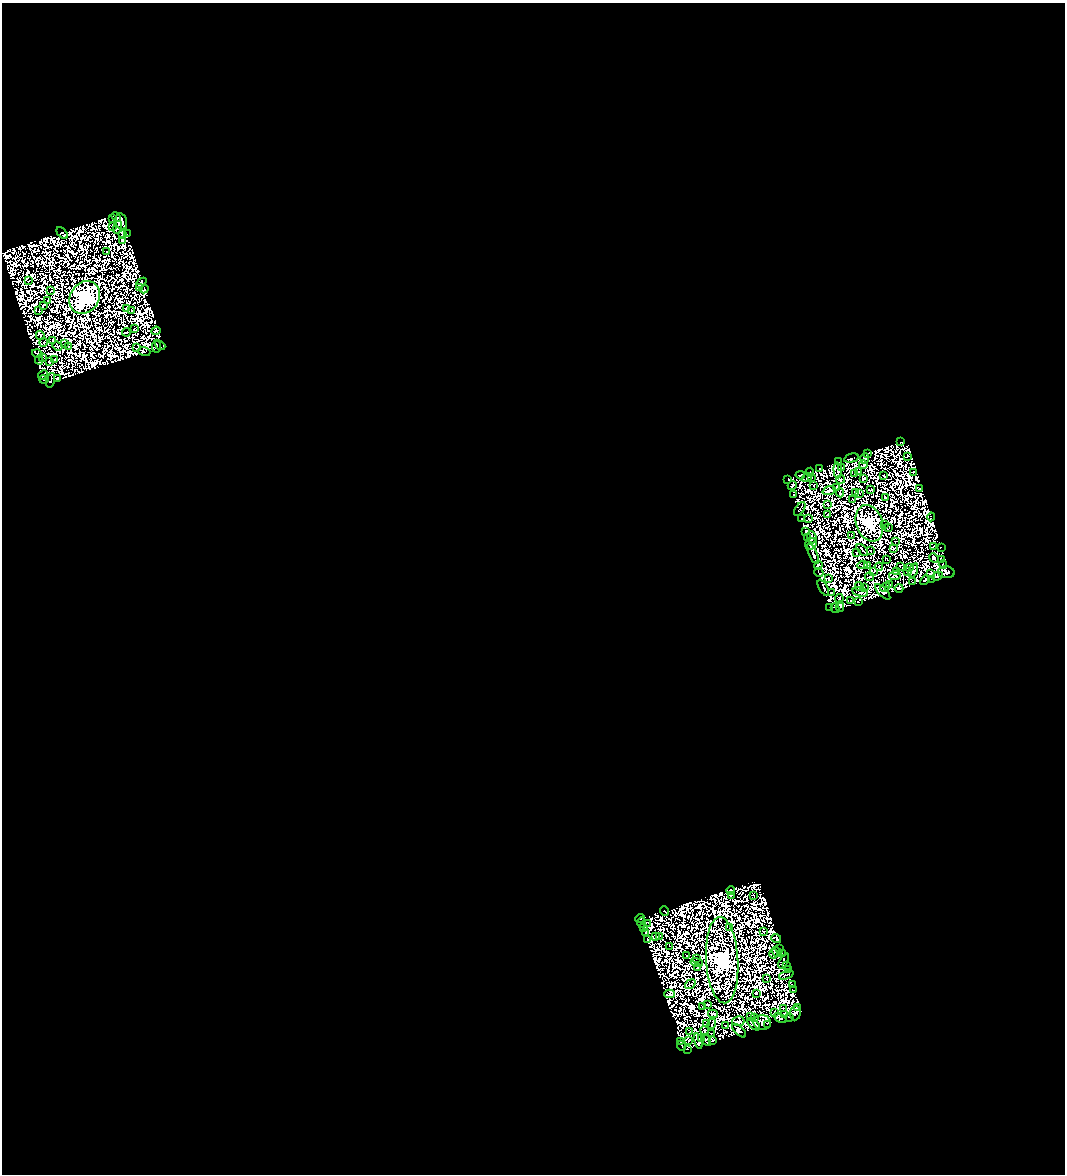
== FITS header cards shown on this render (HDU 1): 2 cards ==
NAXIS1  =                 1063
NAXIS2  =                 1172

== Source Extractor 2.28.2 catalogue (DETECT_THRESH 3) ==
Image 1063 x 1172 px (HDU 1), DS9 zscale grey, 1 PNG px = 1 image px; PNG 1067 x 1176 px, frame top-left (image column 1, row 1172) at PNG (2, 3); each listed source drawn as its Kron ellipse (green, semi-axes under 4 px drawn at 4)
Background 0.709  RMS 4.3e-04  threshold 0.00128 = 3 sigma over >= 5 px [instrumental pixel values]
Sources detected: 480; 277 with non-positive FLUX_AUTO (blend fragments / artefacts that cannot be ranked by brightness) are neither listed nor drawn; the other 203 listed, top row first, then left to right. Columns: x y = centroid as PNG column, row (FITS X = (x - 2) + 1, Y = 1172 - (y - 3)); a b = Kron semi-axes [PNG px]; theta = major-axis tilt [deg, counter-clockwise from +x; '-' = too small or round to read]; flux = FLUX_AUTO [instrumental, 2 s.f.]
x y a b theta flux
116 217 5 2 - 44
113 219 2 2 - 49
121 221 8 5 -76 200
112 226 2 2 - 41
117 227 6 3 73 69
62 233 7 3 -46 44
127 234 2 2 - 32
122 235 3 2 - 27
122 240 2 2 - 58
106 252 2 2 - 32
29 281 3 2 - 54
141 283 6 4 42 240
140 287 2 2 - 29
144 289 4 2 - 9.4
51 291 3 2 - 35
85 297 17 14 54 82000
48 301 2 2 - 19
43 305 2 2 - 25
127 309 4 3 - 84
39 311 3 2 - 35
131 311 2 2 - 8
134 329 3 2 - 19
156 331 4 2 - 18
126 332 4 2 - 34
40 336 5 3 - 58
53 340 3 2 - 17
44 342 4 2 - 65
65 344 2 2 - 17
160 345 5 3 - 31
57 346 5 2 - 43
156 346 6 2 86 99
69 347 2 2 - 3.3
137 348 4 2 - 36
144 351 6 3 -17 200
37 353 5 2 - 61
42 358 2 2 - 26
39 360 4 2 - 73
54 360 3 2 - 73
49 362 3 2 - 8.8
43 375 5 2 - 88
57 378 4 3 - 110
44 380 5 3 - 48
51 380 7 2 76 1.4
901 442 3 2 - 51
867 453 4 2 - 56
907 456 2 2 - 25
851 458 7 3 14 67
865 459 5 3 - 8.2
839 462 2 2 - 13
863 465 4 3 - 46
841 467 2 2 - 11
819 468 3 2 - 50
838 470 8 4 -86 18
810 472 4 3 - 220
858 472 4 3 - 40
914 472 2 2 - 89
854 474 4 2 - 22
800 475 4 3 - 28
884 476 2 2 - 34
811 477 2 2 - 18
807 478 5 2 - 33
863 478 3 3 - 31
788 479 3 2 - 54
840 480 4 3 - 10
792 485 5 2 - 25
813 485 3 2 - 43
837 488 3 2 - 34
919 488 3 2 - 76
871 490 3 2 - 24
829 491 6 3 18 160
855 492 2 2 - 17
840 493 4 3 - 26
859 493 4 2 - 74
794 494 4 2 - 11
885 497 3 2 - 21
853 499 3 2 - 33
827 504 4 2 - 52
800 509 8 2 56 43
828 514 3 2 - 9.2
931 517 4 2 - 36
801 519 4 2 - 83
808 519 2 2 - 52
869 523 19 13 -70 32000
885 525 2 2 - 43
888 527 2 2 - 1.1
805 531 3 2 - 130
852 535 2 2 - 5.5
812 537 6 4 -70 11
807 538 3 2 - 95
895 541 2 2 - 33
811 544 6 5 - 24
933 546 3 2 - 76
942 547 3 2 - 1.4
893 548 3 3 - 18
862 550 7 2 -47 38
871 551 2 2 - 30
857 552 3 2 - 91
813 554 11 4 -65 23
934 558 5 3 - 0.075
887 559 3 2 - 54
941 560 4 3 - 0.43
943 564 4 2 - 75
818 565 4 4 - 31
862 565 5 2 - 26
867 565 2 2 - 62
900 566 2 2 - 40
879 567 4 2 - 5.8
909 567 4 2 - 43
913 570 7 3 71 14
897 571 3 2 - 30
874 572 3 2 - 11
908 572 2 2 - 42
946 572 8 6 -7 250
819 573 5 2 - 32
931 573 4 2 - 51
895 576 6 4 4 18
937 576 5 4 - 130
869 577 4 2 - 33
828 579 3 3 - 11
931 579 2 2 - 32
925 580 6 3 46 89
912 581 3 2 - 20
889 584 3 2 - 41
859 586 4 2 - 12
864 587 3 2 - 47
885 587 5 2 - 55
823 588 9 4 -60 150
899 588 4 3 - 260
860 592 8 3 -12 0.76
883 592 10 3 -47 160
831 593 2 2 - 30
839 599 5 2 - 56
851 601 3 2 - 42
858 602 3 3 - 14
829 607 2 2 - 31
840 607 5 3 - 85
835 608 5 2 - 62
731 891 4 3 - 47
753 895 2 2 - 2
731 896 3 3 - 0.32
664 911 5 2 - 59
640 919 5 3 - 70
642 922 5 3 - 9.8
648 923 3 2 - 32
644 927 3 3 - 29
730 928 3 2 - 44
764 931 3 2 - 47
645 933 2 2 - 4.8
656 936 3 2 - 40
660 936 2 2 - 45
647 939 3 2 - 35
776 939 5 4 - 7.2
669 946 3 2 - 43
780 949 3 2 - 11
777 952 5 2 - 26
773 953 5 3 - 35
782 953 3 2 - 24
686 956 2 2 - 29
697 958 2 2 - 56
722 960 43 16 -86 73000
784 961 8 4 64 12
697 962 6 2 -12 25
786 966 2 2 - 2.5
697 968 3 2 - 18
788 970 3 2 - 41
786 975 7 2 22 37
767 978 3 2 - 59
690 984 6 2 38 41
792 985 2 2 - 43
794 990 3 2 - 3.3
756 993 2 2 - 58
670 994 5 3 - 27
708 1005 3 2 - 28
703 1007 3 2 - 60
783 1008 3 2 - 41
797 1008 3 3 - 79
775 1013 3 3 - 38
795 1013 7 5 85 52
713 1014 5 3 - 41
784 1014 2 2 - 110
751 1016 4 2 - 0.1
789 1017 2 2 - 19
754 1018 3 2 - 84
780 1018 7 4 -27 74
738 1021 6 5 - 57
762 1023 9 7 -7 63
706 1024 3 2 - 52
712 1024 5 2 - 40
754 1024 8 4 -44 8.6
767 1024 2 2 - 18
726 1025 2 2 - 41
704 1031 4 2 - 18
739 1031 9 4 -42 250
689 1032 2 2 - 4.8
711 1033 3 2 - 29
702 1038 3 3 - 18
706 1040 6 3 -60 0.83
680 1041 3 2 - 57
689 1041 3 2 - 51
698 1041 8 4 -75 88
713 1041 3 3 - 94
681 1046 5 2 - 30
687 1049 4 3 - 8.4
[277 non-positive-flux detections neither listed nor drawn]